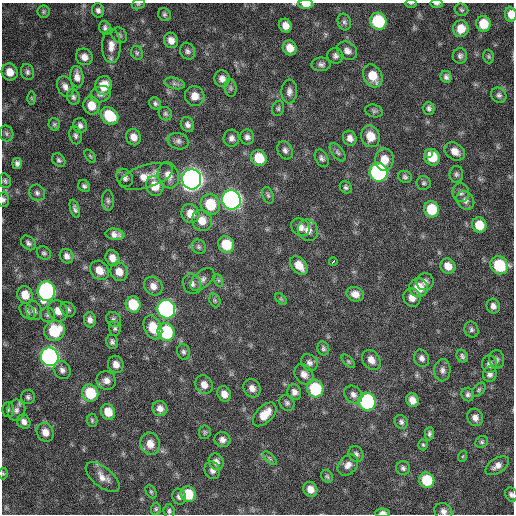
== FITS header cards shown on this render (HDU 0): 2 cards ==
NAXIS1  =                  512 / Axis length
NAXIS2  =                  512 / Axis length

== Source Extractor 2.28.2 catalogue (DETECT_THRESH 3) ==
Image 512 x 512 px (HDU 0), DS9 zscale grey, 1 PNG px = 1 image px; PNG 516 x 516 px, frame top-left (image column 1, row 512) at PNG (2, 3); each listed source drawn as its Kron ellipse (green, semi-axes under 4 px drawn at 4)
Background 401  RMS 21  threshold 63.8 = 3 sigma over >= 5 px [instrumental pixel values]
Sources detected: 206; all 206 listed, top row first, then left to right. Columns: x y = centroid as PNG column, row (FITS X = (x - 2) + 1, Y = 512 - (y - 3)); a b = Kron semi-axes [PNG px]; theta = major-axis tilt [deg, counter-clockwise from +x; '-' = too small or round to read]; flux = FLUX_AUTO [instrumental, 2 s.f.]
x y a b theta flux
411 3 5 3 - 1.4e+03
138 4 7 5 19 2.1e+03
306 4 7 4 -1 1.1e+04
436 4 6 3 0 2.4e+03
98 10 7 6 - 5.0e+03
461 10 7 6 - 2.6e+03
43 12 6 6 - 2.8e+03
164 14 7 6 - 3.0e+03
511 14 7 5 -84 1.3e+04
378 21 8 8 - 9.4e+04
344 22 8 6 -73 4.2e+03
483 24 8 7 - 2.9e+04
285 26 7 6 - 1.1e+04
105 28 7 5 -73 4.3e+03
461 29 8 8 - 1.9e+04
119 35 8 7 - 3.5e+03
171 40 8 7 - 1.1e+04
111 46 17 9 89 1.4e+04
290 48 8 6 -64 1.5e+04
188 51 9 7 -61 4.7e+03
347 51 11 8 -36 7.8e+03
137 53 7 5 -66 2.7e+03
335 56 8 7 - 4.9e+03
460 56 7 7 - 4.2e+03
489 56 7 5 -72 2.3e+03
84 57 9 8 - 9.4e+03
321 64 9 7 1 4.7e+03
10 72 8 8 - 1.6e+04
27 72 8 6 -71 4.1e+03
373 76 12 9 -62 2.6e+04
77 77 11 6 -83 9.6e+03
446 77 6 5 - 4.1e+03
222 79 8 7 - 8.2e+03
175 83 10 5 -14 4.8e+03
104 86 9 8 - 2.7e+04
65 87 11 7 -67 7.6e+03
231 88 9 6 -83 3.5e+03
289 91 12 8 87 6.8e+03
100 94 10 8 22 6.1e+03
499 95 8 7 - 4.4e+03
195 96 10 9 - 1.4e+04
73 97 8 6 -76 3.9e+03
32 98 7 4 -89 2.2e+03
155 103 6 5 - 3.4e+03
91 105 9 8 - 2.1e+04
278 108 8 6 71 2.9e+03
429 108 6 5 - 4.0e+03
374 111 9 6 -15 3.6e+03
165 114 7 6 - 3.3e+03
110 116 9 8 - 5.2e+04
54 124 6 5 - 2.5e+03
80 125 7 6 - 5.0e+03
187 125 8 6 -60 5.6e+03
6 133 8 7 - 3.3e+03
76 135 9 6 -78 4.0e+03
370 136 11 9 -73 2.2e+04
133 137 8 7 - 1.1e+04
247 137 7 7 - 5.3e+03
231 138 8 8 - 6.3e+03
350 138 8 6 -62 7.7e+03
178 141 11 8 -17 6.4e+03
285 150 9 7 -63 5.3e+03
455 151 11 8 -36 1.2e+04
338 152 10 5 -51 4.2e+03
428 154 4 2 - 9.7e+03
90 156 7 3 -54 1.8e+03
432 157 8 7 - 3.2e+04
259 158 8 7 - 3.2e+04
322 158 9 6 -63 4.3e+03
59 160 7 6 - 3.3e+03
384 160 11 9 -88 2.0e+04
17 163 5 4 - 4.3e+03
379 172 9 9 - 3.2e+05
456 174 8 6 86 3.8e+03
168 175 13 10 -70 1.6e+04
147 176 27 11 17 2.4e+04
405 177 7 6 - 3.4e+03
125 178 9 8 - 5.9e+03
192 179 10 9 - 1.2e+06
5 181 7 5 -72 3.1e+03
424 183 7 7 - 3.1e+03
84 186 6 5 - 3.3e+03
155 186 10 8 -70 2.3e+04
346 187 6 5 - 3.3e+03
37 193 8 7 - 4.7e+03
461 193 9 8 - 5.3e+03
268 195 8 5 -70 3.0e+03
3 200 7 5 86 3.7e+03
231 200 10 9 - 6.7e+05
465 200 10 8 -53 6.8e+03
108 201 10 6 -90 4.2e+03
210 204 10 9 - 4.9e+04
75 209 9 4 -72 4.2e+03
431 209 8 7 - 4.3e+04
190 213 9 8 - 1.7e+04
202 221 11 10 - 1.7e+04
479 225 8 7 - 2.7e+04
300 227 10 8 -35 9.5e+03
308 230 11 10 - 1.1e+04
115 234 9 5 -10 7.5e+03
28 243 8 6 -44 4.6e+03
226 245 8 7 - 3.9e+04
199 247 7 6 - 3.6e+03
44 253 7 6 - 3.1e+03
67 256 7 6 - 6.2e+03
112 258 8 6 -63 1.1e+04
333 261 4 3 - 1.0e+04
299 265 11 7 -50 1.7e+04
499 265 9 8 - 6.3e+04
448 266 8 7 - 1.4e+04
99 270 10 8 -46 1.6e+04
119 272 9 8 - 1.4e+04
202 279 14 8 42 7.3e+03
218 280 6 4 -71 2.2e+03
425 282 8 8 - 6.3e+03
192 284 10 9 - 7.7e+03
153 286 10 8 -46 1.0e+04
419 288 9 9 - 3.1e+04
46 291 10 8 -90 3.2e+05
355 294 9 7 -17 9.8e+03
25 295 9 7 -69 2.0e+04
412 298 9 8 - 1.0e+04
281 299 7 4 -45 1.9e+03
215 300 7 5 -69 2.7e+03
133 304 8 7 - 4.2e+04
493 306 7 6 - 6.2e+03
68 309 8 6 -42 4.1e+03
166 309 9 8 - 4.3e+05
27 311 9 6 -49 3.9e+03
34 311 10 7 -64 5.6e+03
58 311 11 9 -56 1.4e+04
48 315 7 7 - 3.7e+03
114 319 8 7 - 4.0e+03
90 320 7 6 - 6.8e+03
153 327 12 8 -65 2.9e+04
115 328 7 6 - 3.2e+03
471 329 8 6 -68 3.8e+03
54 331 10 10 - 5.9e+04
166 332 9 8 - 9.9e+04
112 342 7 6 - 4.2e+03
323 348 7 6 - 3.2e+03
183 352 8 6 -72 3.9e+03
462 356 6 5 - 3.5e+03
50 357 9 8 - 5.7e+05
422 358 9 7 -69 5.9e+03
497 359 9 7 -76 4.2e+03
371 360 11 8 -54 1.1e+04
348 361 8 4 -45 2.4e+03
309 363 9 7 -45 5.8e+03
116 364 9 7 -67 9.6e+03
490 364 9 7 -84 7.4e+03
62 370 9 8 - 6.4e+03
442 370 11 8 88 6.6e+03
304 374 11 8 -55 9.0e+03
490 374 7 7 - 5.1e+03
106 380 10 9 - 8.9e+03
204 385 10 8 -61 1.1e+04
252 388 9 8 - 8.8e+03
315 389 9 8 - 7.2e+04
479 390 8 5 46 2.6e+03
294 392 8 7 - 6.7e+03
90 393 9 8 - 5.7e+04
224 394 8 6 -62 1.0e+04
468 394 7 6 - 4.2e+03
353 395 10 8 -43 6.8e+03
28 397 7 7 - 3.9e+03
412 400 7 6 - 1.1e+04
367 402 9 8 - 2.1e+05
287 403 8 7 - 4.1e+03
160 408 8 7 - 8.6e+03
8 409 7 5 -89 2.7e+03
16 410 10 9 - 7.0e+03
108 412 8 7 - 2.0e+04
265 414 14 8 46 2.1e+04
475 417 9 8 - 8.4e+03
92 420 6 5 - 2.4e+03
24 422 7 6 - 6.8e+03
401 422 7 6 - 3.8e+03
45 432 10 8 -64 1.2e+04
205 432 7 6 - 2.5e+03
429 434 6 4 88 3.6e+03
222 440 8 7 - 7.0e+03
482 442 6 5 - 2.9e+03
150 444 11 9 -77 1.6e+04
423 445 5 4 - 2.1e+03
356 454 8 7 - 4.4e+03
463 456 6 3 71 1.5e+03
270 458 9 3 -45 2.4e+03
216 462 8 7 - 7.4e+03
348 465 12 8 50 9.2e+03
497 466 13 7 33 9.0e+03
403 468 7 7 - 3.8e+03
212 470 9 7 -63 6.2e+03
3 473 6 5 - 1.7e+03
327 476 7 5 -54 2.6e+03
103 477 20 10 -39 1.4e+04
427 480 8 7 - 5.4e+04
310 489 7 6 - 1.2e+04
151 492 7 5 -63 2.3e+03
188 494 8 7 - 3.5e+04
511 494 7 6 - 4.1e+03
179 497 8 6 -72 5.0e+03
156 509 6 5 - 2.5e+03
169 511 7 5 -83 3.4e+03
443 511 9 8 - 6.7e+03
382 513 7 4 2 6.3e+03
At the frame edge (FLAGS 8, measured only in part): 10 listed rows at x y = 411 3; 138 4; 306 4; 436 4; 511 14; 3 200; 3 473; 511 494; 443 511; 382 513